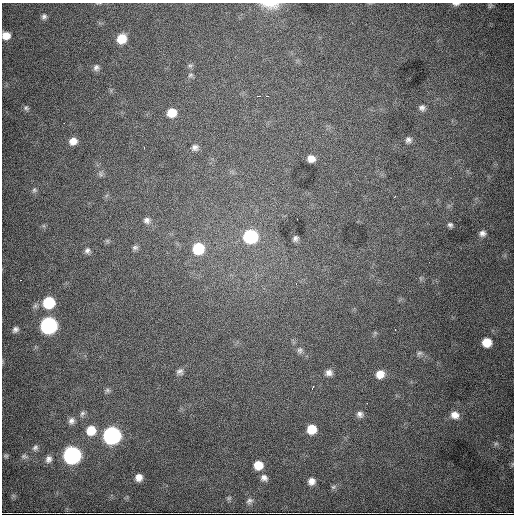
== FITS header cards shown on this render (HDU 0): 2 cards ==
NAXIS1  =                  512
NAXIS2  =                  512

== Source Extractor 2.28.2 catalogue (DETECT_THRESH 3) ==
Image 512 x 512 px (HDU 0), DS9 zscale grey, 1 PNG px = 1 image px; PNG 516 x 516 px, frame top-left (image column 1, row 512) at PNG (2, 3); no overlay
Background 5520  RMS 75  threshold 224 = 3 sigma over >= 5 px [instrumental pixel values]
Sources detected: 65; all 65 listed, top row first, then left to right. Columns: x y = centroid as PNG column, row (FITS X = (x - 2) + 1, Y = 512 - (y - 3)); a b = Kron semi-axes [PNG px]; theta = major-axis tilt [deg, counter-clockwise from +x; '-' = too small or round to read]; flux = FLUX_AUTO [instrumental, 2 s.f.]
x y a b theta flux
456 4 9 4 0 1.4e+04
270 5 23 9 -4 7.0e+04
490 5 7 6 - 8.8e+03
44 17 8 7 - 1.5e+04
6 36 8 7 - 5.2e+04
121 39 9 8 - 9.7e+04
190 65 7 4 0 8.9e+03
96 68 9 7 69 1.7e+04
190 75 7 5 18 1.0e+04
259 96 3 2 - 4.9e+03
267 96 2 2 - 3.2e+03
26 108 8 6 -33 1.2e+04
422 108 8 8 - 1.9e+04
172 113 9 8 - 7.9e+04
64 123 2 2 - 4.3e+03
408 140 8 8 - 1.8e+04
73 141 8 8 - 4.0e+04
195 147 8 8 - 2.1e+04
144 148 2 2 - 3.6e+03
311 159 7 6 - 3.5e+04
100 174 7 4 -88 9.9e+03
34 190 7 6 - 1.1e+04
395 196 3 2 - 3.7e+03
297 219 2 2 - 2.0e+03
147 220 9 8 - 2.0e+04
450 225 6 5 - 1.2e+04
482 233 9 7 1 2.2e+04
250 236 9 9 - 5.6e+05
295 238 5 4 - 1.4e+04
135 247 8 7 - 1.4e+04
198 249 10 9 - 2.1e+05
87 251 7 7 - 1.6e+04
296 284 2 2 - 3.3e+03
49 303 9 9 - 2.6e+05
49 325 9 9 - 1.4e+06
15 329 8 6 49 1.7e+04
395 329 3 2 - 5.3e+03
487 342 8 8 - 8.2e+04
300 350 8 7 - 1.5e+04
419 353 9 6 33 1.2e+04
180 372 8 7 - 1.8e+04
329 373 9 8 - 2.5e+04
380 374 9 9 - 5.5e+04
313 387 4 2 - 6.2e+03
107 390 8 6 0 1.2e+04
82 414 10 7 60 1.6e+04
360 414 9 8 - 2.3e+04
455 415 11 9 -16 3.9e+04
71 421 9 8 - 2.4e+04
311 429 9 8 - 9.2e+04
91 430 10 10 - 9.8e+04
112 435 9 9 - 1.8e+06
496 444 7 5 29 1.1e+04
35 448 9 7 53 1.6e+04
72 455 9 9 - 1.8e+06
6 456 6 5 - 7.3e+03
24 456 10 6 -7 1.3e+04
48 459 9 8 - 2.4e+04
258 465 8 8 - 8.4e+04
139 477 7 7 - 3.4e+04
264 478 9 8 - 2.3e+04
311 481 8 7 - 3.1e+04
333 487 8 6 16 1.1e+04
229 498 8 4 44 8.3e+03
249 501 9 7 30 1.6e+04
At the frame edge (FLAGS 8, measured only in part): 3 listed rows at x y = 456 4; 270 5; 6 36